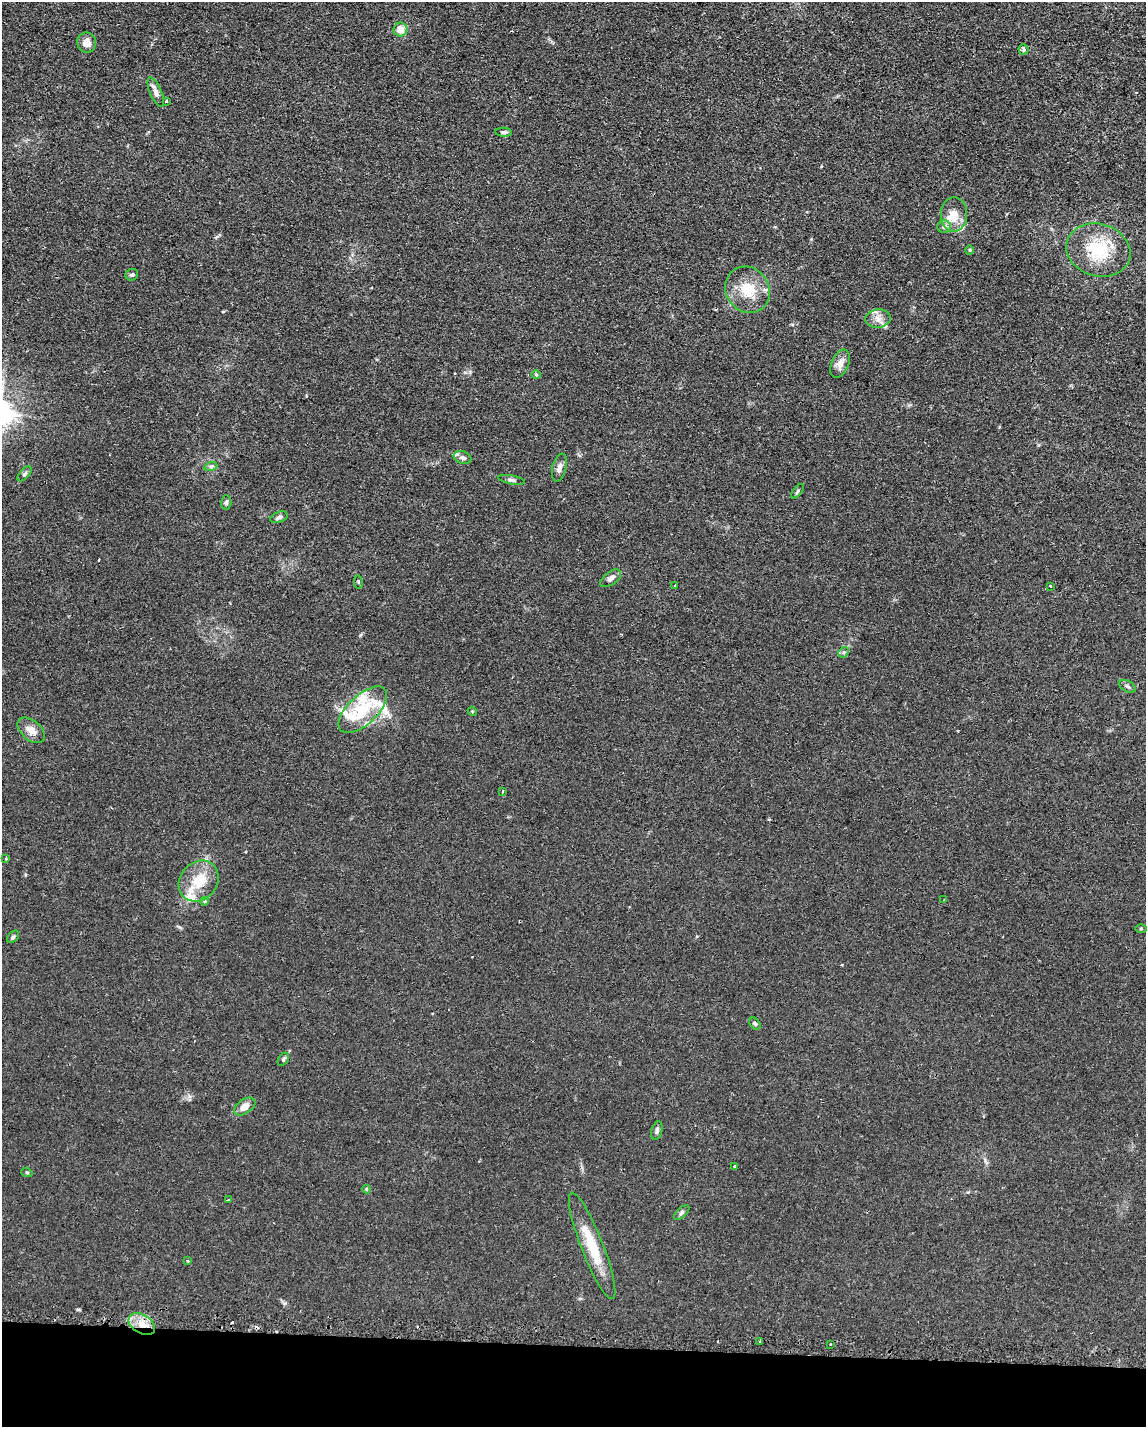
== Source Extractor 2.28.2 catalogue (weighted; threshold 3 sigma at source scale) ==
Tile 10 of 4 x 3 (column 2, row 3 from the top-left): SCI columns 1336-2479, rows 337-1761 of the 4785 x 4757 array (HDU 1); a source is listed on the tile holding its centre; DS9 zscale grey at full resolution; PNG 1148 x 1429 px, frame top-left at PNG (2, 2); each listed source drawn as its Kron ellipse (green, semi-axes under 4 px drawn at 4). Shown black and unused: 6% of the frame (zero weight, under 2 of 3 exposures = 3% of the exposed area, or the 3 px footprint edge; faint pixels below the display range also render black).
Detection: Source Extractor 2.28.2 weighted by HDU 2 'WHT'; one run over the whole footprint, this tile lists its part. Background 0.0399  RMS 0.0053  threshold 0.0239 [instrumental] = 3 sigma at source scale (4.5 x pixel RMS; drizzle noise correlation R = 1.50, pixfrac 1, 0.05/0.05 arcsec/px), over >= 5 px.
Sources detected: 66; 3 cosmic-ray / hot-pixel residue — neither listed nor drawn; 10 inside a brighter listed object's ellipse — not listed separately; the other 53 listed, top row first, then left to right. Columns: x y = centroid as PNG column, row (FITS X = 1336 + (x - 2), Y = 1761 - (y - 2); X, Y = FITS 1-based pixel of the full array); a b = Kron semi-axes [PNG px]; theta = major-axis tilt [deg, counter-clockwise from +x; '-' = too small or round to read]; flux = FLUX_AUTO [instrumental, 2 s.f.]
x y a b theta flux
400 30 7 7 - 5.2
87 43 10 9 - 4.2
1023 49 5 5 - 1.2
156 92 16 6 -67 2.5
166 101 3 2 - 0.77
504 132 8 4 -5 1.2
954 214 17 13 90 8.3
944 227 7 6 - 1.8
970 250 5 3 - 0.49
1098 250 33 26 -17 27
132 275 6 5 - 1.1
748 290 24 21 -51 15
878 318 12 9 5 3.6
840 364 15 8 67 4.3
536 375 4 4 - 0.58
462 458 9 6 -16 1.6
211 466 6 4 19 0.95
559 468 14 7 76 2.7
25 474 9 5 49 1.1
512 480 13 4 -10 1.2
797 491 8 4 51 0.91
226 502 7 5 87 1.2
279 517 9 5 21 1.3
611 578 12 6 37 2.6
358 582 7 3 -82 0.57
675 585 2 2 - 0.37
1050 586 3 3 - 0.92
844 652 6 4 43 0.94
1127 686 9 5 -29 1.4
363 710 30 14 43 22
472 711 5 3 - 0.47
31 730 16 9 -41 4.6
502 791 3 2 - 0.41
6 858 4 3 - 0.43
199 881 22 18 48 14
944 900 3 3 - 0.63
204 901 4 3 - 0.71
1141 929 6 4 0 0.52
13 937 7 5 45 0.97
755 1024 7 4 -49 0.95
283 1059 7 5 52 0.84
245 1106 12 7 34 5
657 1131 10 5 76 1.4
734 1166 3 3 - 2.6
27 1173 5 3 - 0.47
366 1189 4 4 - 0.51
228 1200 4 2 - 1.2
682 1213 9 5 42 1.1
592 1246 57 11 -69 18
188 1261 4 2 - 0.43
142 1324 14 9 -31 7.1
760 1341 3 3 - 0.9
830 1344 3 2 - 0.75
Overlapping masked pixels (flux is a lower limit): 1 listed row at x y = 142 1324